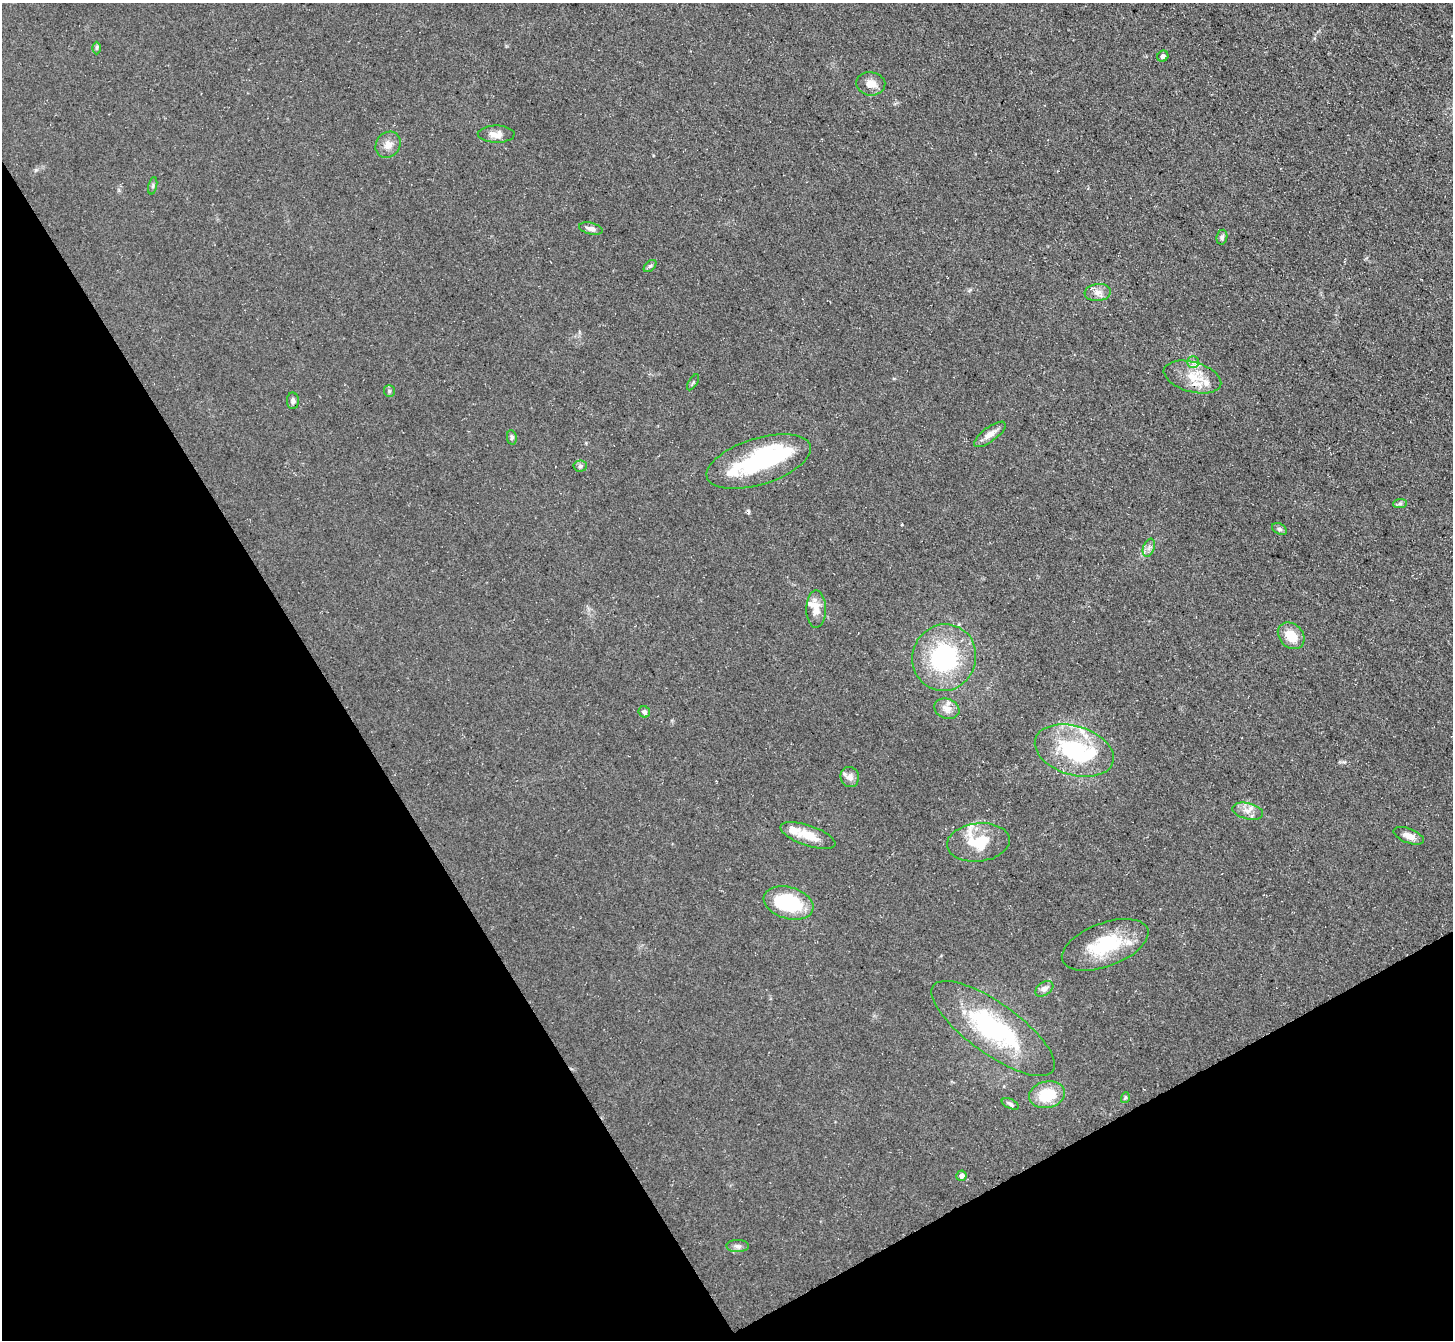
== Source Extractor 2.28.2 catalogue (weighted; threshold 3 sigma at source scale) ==
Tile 14 of 4 x 4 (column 2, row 4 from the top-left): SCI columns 1454-2904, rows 155-1492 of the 5807 x 5798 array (HDU 1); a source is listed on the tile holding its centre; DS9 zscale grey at full resolution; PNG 1455 x 1342 px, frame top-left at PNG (2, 3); each listed source drawn as its Kron ellipse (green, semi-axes under 4 px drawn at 4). Shown black and unused: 30% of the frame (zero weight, under 3 of 5 exposures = <1% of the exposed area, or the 3 px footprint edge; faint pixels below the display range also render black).
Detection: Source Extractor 2.28.2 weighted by HDU 2 'WHT'; one run over the whole footprint, this tile lists its part. Background 0.0741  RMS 0.0085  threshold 0.0383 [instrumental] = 3 sigma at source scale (4.5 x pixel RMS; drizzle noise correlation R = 1.50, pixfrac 1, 0.05/0.05 arcsec/px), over >= 5 px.
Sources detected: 53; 3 inside a brighter object's white glare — neither listed nor drawn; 8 inside a brighter listed object's ellipse — not listed separately; the other 42 listed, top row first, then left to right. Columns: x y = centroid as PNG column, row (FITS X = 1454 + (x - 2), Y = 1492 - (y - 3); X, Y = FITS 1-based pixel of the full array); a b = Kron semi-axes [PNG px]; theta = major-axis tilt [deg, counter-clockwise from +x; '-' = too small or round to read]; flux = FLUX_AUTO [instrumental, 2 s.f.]
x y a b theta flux
97 48 6 4 90 1.4
1163 56 6 5 - 2.9
871 84 14 11 -7 8.9
496 134 18 8 -1 8.4
388 145 14 12 52 7.5
153 186 9 3 77 1.4
591 229 12 6 -14 4
1222 237 7 5 81 2.2
650 266 7 4 43 1.7
1098 292 13 8 7 6.3
1193 362 6 6 - 2.7
1192 377 29 15 -16 21
693 382 9 3 57 1.2
389 391 6 5 - 1.5
293 401 8 6 -88 2.6
990 434 19 7 36 7.3
512 437 7 5 -80 2
759 462 54 23 17 89
580 466 6 5 - 2.1
1400 503 7 4 1 1.8
1279 529 8 5 -26 2
1149 548 9 5 70 3.3
816 609 19 10 89 11
1291 636 15 11 -45 16
944 657 33 32 - 100
947 709 13 9 -21 7.1
644 712 6 5 - 2.2
1074 751 40 24 -17 77
850 777 10 9 - 4.3
1248 811 15 8 -14 6.7
808 836 29 10 -19 16
1409 836 16 7 -21 6.7
978 842 31 19 6 29
789 903 25 16 -16 62
1105 945 45 21 21 52
1044 989 10 6 34 4.1
993 1028 73 25 -36 110
1047 1095 18 13 13 28
1125 1098 5 3 - 1.2
1010 1104 9 4 -25 1.9
961 1176 5 5 - 3.5
738 1246 11 6 -1 3.2